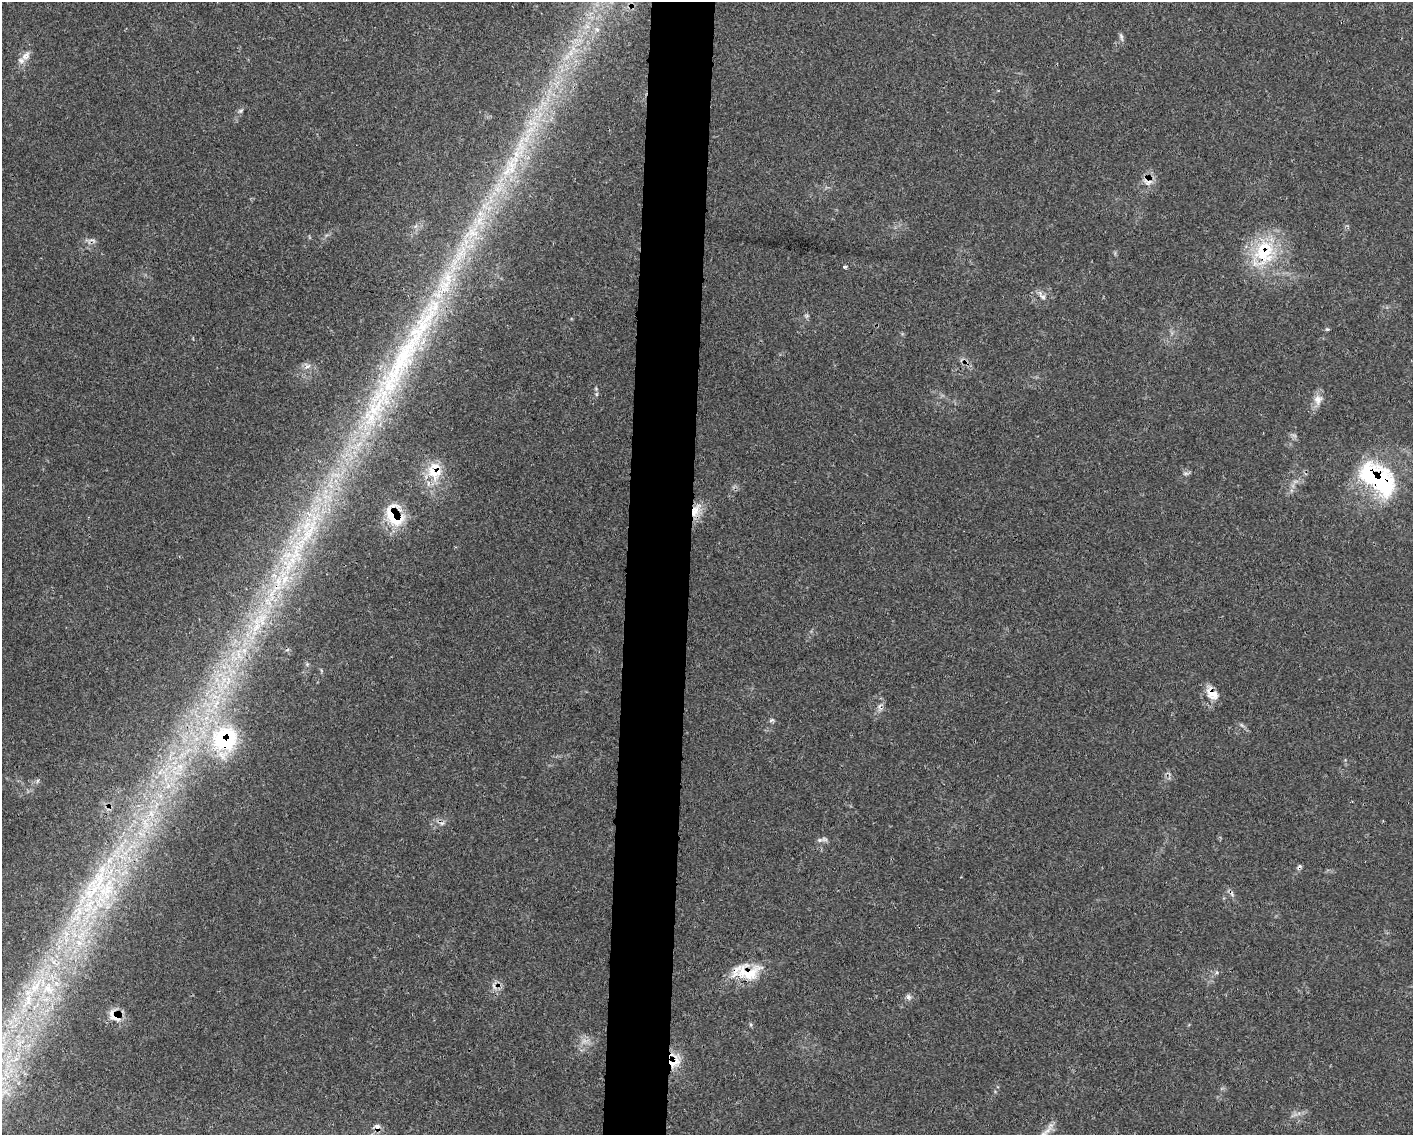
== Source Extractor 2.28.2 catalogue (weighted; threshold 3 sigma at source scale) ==
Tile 5 of 3 x 4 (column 2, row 2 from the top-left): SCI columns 1630-3040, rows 2268-3400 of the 4559 x 4536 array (HDU 1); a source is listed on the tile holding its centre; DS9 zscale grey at full resolution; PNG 1415 x 1137 px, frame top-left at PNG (2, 2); no overlay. Shown black and unused: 5% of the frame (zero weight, under 3 of 4 exposures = <1% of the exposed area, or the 3 px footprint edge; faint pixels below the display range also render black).
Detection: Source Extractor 2.28.2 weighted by HDU 2 'WHT'; one run over the whole footprint, this tile lists its part. Background 0.0832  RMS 0.004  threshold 0.0178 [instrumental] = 3 sigma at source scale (4.5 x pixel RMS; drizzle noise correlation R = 1.50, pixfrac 1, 0.05/0.05 arcsec/px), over >= 5 px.
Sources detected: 68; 1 too faint to see at this stretch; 1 inside a brighter object's white glare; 7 cosmic-ray / hot-pixel residue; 1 long thin detection or spike segment (spike, bleed or trail) — not listed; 15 inside a brighter listed object's ellipse — not listed separately; the other 43 listed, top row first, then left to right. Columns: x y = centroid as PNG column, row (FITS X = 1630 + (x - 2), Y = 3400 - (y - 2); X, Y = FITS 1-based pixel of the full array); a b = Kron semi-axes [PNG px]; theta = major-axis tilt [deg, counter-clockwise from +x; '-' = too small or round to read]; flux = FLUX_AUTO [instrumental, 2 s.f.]
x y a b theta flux
597 29 7 5 -29 1
1121 37 12 4 -74 1.1
26 56 16 10 52 3.5
240 111 7 5 27 0.85
511 167 37 15 89 17
1147 182 15 8 -16 2.8
1264 253 44 29 65 26
845 267 3 3 - 0.8
1042 296 15 6 -49 1.9
1327 329 5 4 - 0.56
307 366 9 4 21 1.3
597 394 6 4 71 0.6
1318 399 14 12 -83 3.5
437 472 31 14 56 9.1
1186 473 9 4 -8 0.8
1377 478 53 29 -38 47
696 511 22 11 66 6.3
394 516 30 19 -61 15
307 535 127 23 53 79
256 625 34 12 78 16
238 654 19 6 -78 4.8
307 664 5 5 - 0.6
216 679 7 4 -72 1.5
228 679 11 7 -73 3.1
1212 694 20 12 -47 5.1
216 704 17 7 68 5.5
771 720 8 4 26 0.8
1242 725 9 3 -45 0.78
224 741 42 31 -33 43
180 767 13 9 -59 4.6
37 781 6 4 71 0.62
168 785 8 4 -55 1.6
145 824 20 8 -85 6.3
820 840 7 5 0 1
92 892 58 26 46 53
79 943 13 9 -39 5.1
748 973 34 22 8 14
48 989 20 19 - 16
908 997 8 7 - 1.3
28 999 34 13 65 19
115 1017 19 13 -6 5.1
20 1042 17 8 21 5.7
676 1061 30 13 -81 6.8
Overlapping masked pixels (flux is a lower limit): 11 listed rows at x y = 1147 182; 1264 253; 437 472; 1377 478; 696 511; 394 516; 1212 694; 224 741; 748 973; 115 1017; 676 1061
Unlisted compact peaks at least as high as the median listed source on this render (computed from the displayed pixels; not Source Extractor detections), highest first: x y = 751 1025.